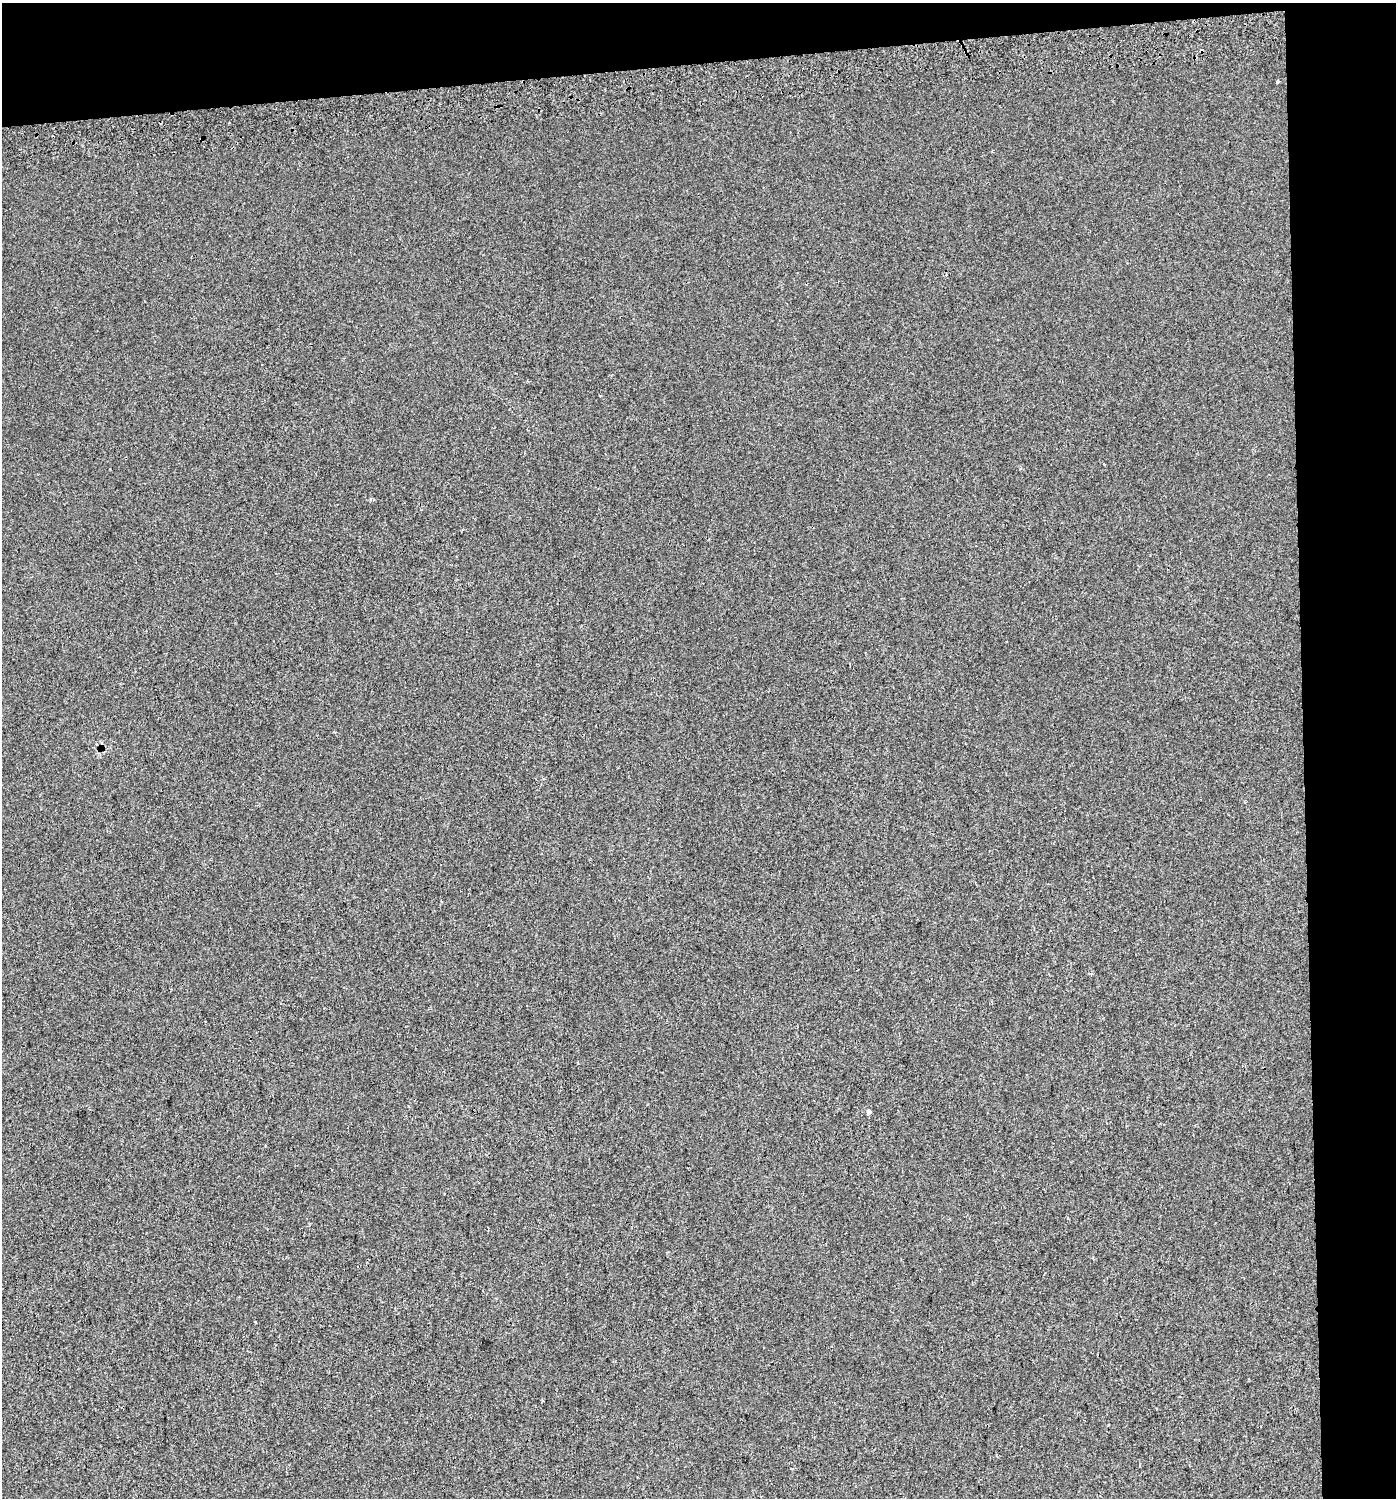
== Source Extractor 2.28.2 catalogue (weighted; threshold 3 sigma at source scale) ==
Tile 3 of 3 x 3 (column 3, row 1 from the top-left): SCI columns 2834-4227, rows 3034-4529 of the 4231 x 4570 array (HDU 1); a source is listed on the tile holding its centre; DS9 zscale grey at full resolution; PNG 1398 x 1500 px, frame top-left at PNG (2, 3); no overlay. Shown black and unused: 11% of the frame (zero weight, under 2 of 3 exposures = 2% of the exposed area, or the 3 px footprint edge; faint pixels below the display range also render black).
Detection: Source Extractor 2.28.2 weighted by HDU 2 'WHT'; one run over the whole footprint, this tile lists its part. Background 0.0025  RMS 0.0072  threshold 0.0325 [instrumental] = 3 sigma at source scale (4.5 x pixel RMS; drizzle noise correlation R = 1.50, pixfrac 1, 0.0396/0.0396 arcsec/px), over >= 5 px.
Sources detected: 5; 1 cosmic-ray / hot-pixel residue — not listed; the other 4 listed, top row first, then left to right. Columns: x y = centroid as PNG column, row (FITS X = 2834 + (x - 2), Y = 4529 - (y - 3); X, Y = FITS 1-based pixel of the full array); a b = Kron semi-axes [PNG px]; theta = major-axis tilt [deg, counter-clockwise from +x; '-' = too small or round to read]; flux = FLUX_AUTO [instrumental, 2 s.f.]
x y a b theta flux
1277 81 4 3 - 2.1
992 151 3 3 - 0.88
1104 464 3 3 - 1.8
869 1111 4 3 - 13